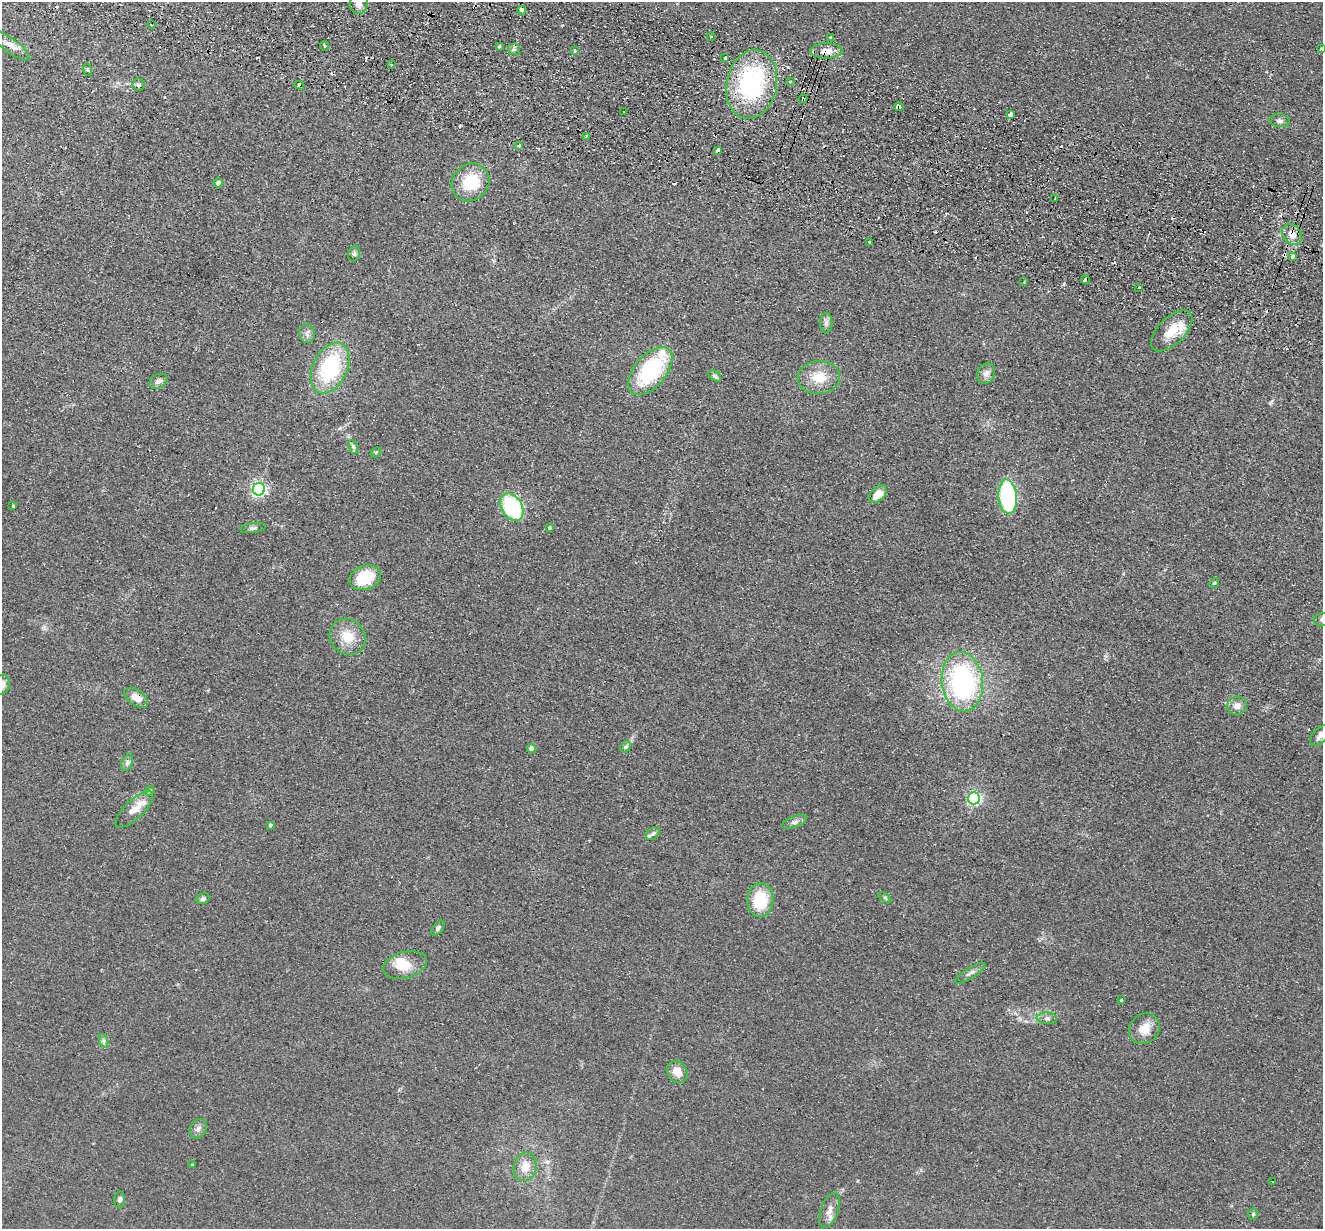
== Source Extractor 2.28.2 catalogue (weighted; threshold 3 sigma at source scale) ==
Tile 11 of 4 x 4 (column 3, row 3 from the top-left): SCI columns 2661-3981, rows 1415-2641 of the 5321 x 5409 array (HDU 1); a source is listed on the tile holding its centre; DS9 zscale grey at full resolution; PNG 1325 x 1231 px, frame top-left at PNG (2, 2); each listed source drawn as its Kron ellipse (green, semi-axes under 4 px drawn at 4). Shown black and unused: <1% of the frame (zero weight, under 2 of 3 exposures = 3% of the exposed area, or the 3 px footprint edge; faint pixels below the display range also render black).
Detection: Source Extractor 2.28.2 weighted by HDU 2 'WHT'; one run over the whole footprint, this tile lists its part. Background 0.0578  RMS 0.0092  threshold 0.0416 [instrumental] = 3 sigma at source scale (4.5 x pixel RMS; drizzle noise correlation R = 1.50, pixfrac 1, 0.05/0.05 arcsec/px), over >= 5 px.
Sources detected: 114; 1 inside a brighter object's white glare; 19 cosmic-ray / hot-pixel residue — neither listed nor drawn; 3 inside a brighter listed object's ellipse — not listed separately; the other 91 listed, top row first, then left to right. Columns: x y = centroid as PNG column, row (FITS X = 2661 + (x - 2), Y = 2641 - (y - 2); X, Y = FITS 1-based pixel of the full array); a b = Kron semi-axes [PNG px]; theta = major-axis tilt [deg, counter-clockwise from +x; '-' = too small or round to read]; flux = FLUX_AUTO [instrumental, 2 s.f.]
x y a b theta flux
359 4 10 9 - 5.4
522 10 4 3 - 20
151 25 2 2 - 0.69
711 37 4 3 - 1.1
830 37 3 2 - 1.1
11 46 23 7 -36 7.2
325 46 5 3 - 3.2
499 46 3 3 - 1.8
514 49 6 5 - 2.5
1322 49 3 3 - 1.5
574 51 3 3 - 1.9
826 51 16 7 1 11
725 58 3 3 - 4.4
391 65 3 2 - 1.7
88 70 6 4 -70 1.1
790 82 3 3 - 2.1
752 84 34 25 78 130
138 85 6 6 - 2.1
299 85 5 4 - 14
803 99 4 3 - 18
899 106 5 4 - 8.4
624 112 3 3 - 3.1
1010 114 4 3 - 6.3
1280 121 10 6 -5 3.3
586 136 3 3 - 4.4
519 145 3 3 - 2.9
718 150 4 3 - 7.7
470 182 20 18 45 36
218 183 4 4 - 3.9
1055 199 3 2 - 1.4
1292 234 11 8 -52 10
869 242 4 3 - 4.8
354 254 8 5 77 2.2
1292 256 4 3 - 3.7
1085 280 4 3 - 18
1024 282 4 3 - 0.96
1139 287 3 3 - 2.8
826 323 10 6 88 3.2
1172 331 26 13 44 22
307 334 9 8 - 3.9
330 368 27 17 65 82
650 371 28 15 49 80
986 374 11 8 63 5.2
715 376 7 4 -38 2.2
819 377 21 16 5 22
158 381 10 7 26 4
353 447 7 4 -70 1.9
376 452 6 4 42 1.2
259 489 6 6 - 250
878 494 10 7 43 11
1008 497 17 9 -85 120
13 506 3 3 - 2.2
512 507 15 10 -60 80
253 528 13 5 8 2.5
549 528 4 3 - 3.7
365 578 16 12 20 35
1214 583 5 4 - 1.3
1322 619 8 6 18 2.4
348 637 19 17 -45 20
962 682 30 20 -83 160
2 685 10 8 71 6.8
136 698 13 7 -36 9.7
1237 706 10 9 - 6.1
1320 735 13 7 46 5.4
625 747 6 5 - 2.2
531 748 4 4 - 8.1
127 763 8 5 65 2.9
150 791 5 4 - 1.3
974 798 6 6 - 190
134 809 24 9 44 13
795 822 13 5 21 3.2
270 825 3 3 - 1.5
653 834 7 5 44 2.1
885 898 7 4 -37 1.3
203 899 7 5 17 2.3
760 900 17 13 86 35
438 928 8 5 51 2.6
405 965 22 13 14 19
970 973 18 5 32 4.2
1121 1000 3 3 - 2.3
1047 1018 10 5 -4 3.1
1144 1029 16 14 45 14
104 1041 7 4 -72 2.1
677 1072 11 10 - 10
198 1129 10 8 59 3.8
192 1165 3 3 - 0.86
525 1167 14 11 73 12
1272 1182 3 2 - 1.2
120 1199 8 5 83 2.3
829 1210 18 8 70 8
1253 1214 5 5 - 1.6
Overlapping masked pixels (flux is a lower limit): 7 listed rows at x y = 826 51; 299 85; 803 99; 899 106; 718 150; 1292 234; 1085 280
Isophote crosses this tile's border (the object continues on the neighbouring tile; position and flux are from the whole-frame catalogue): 5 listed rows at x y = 359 4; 1322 49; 1322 619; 2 685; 1320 735